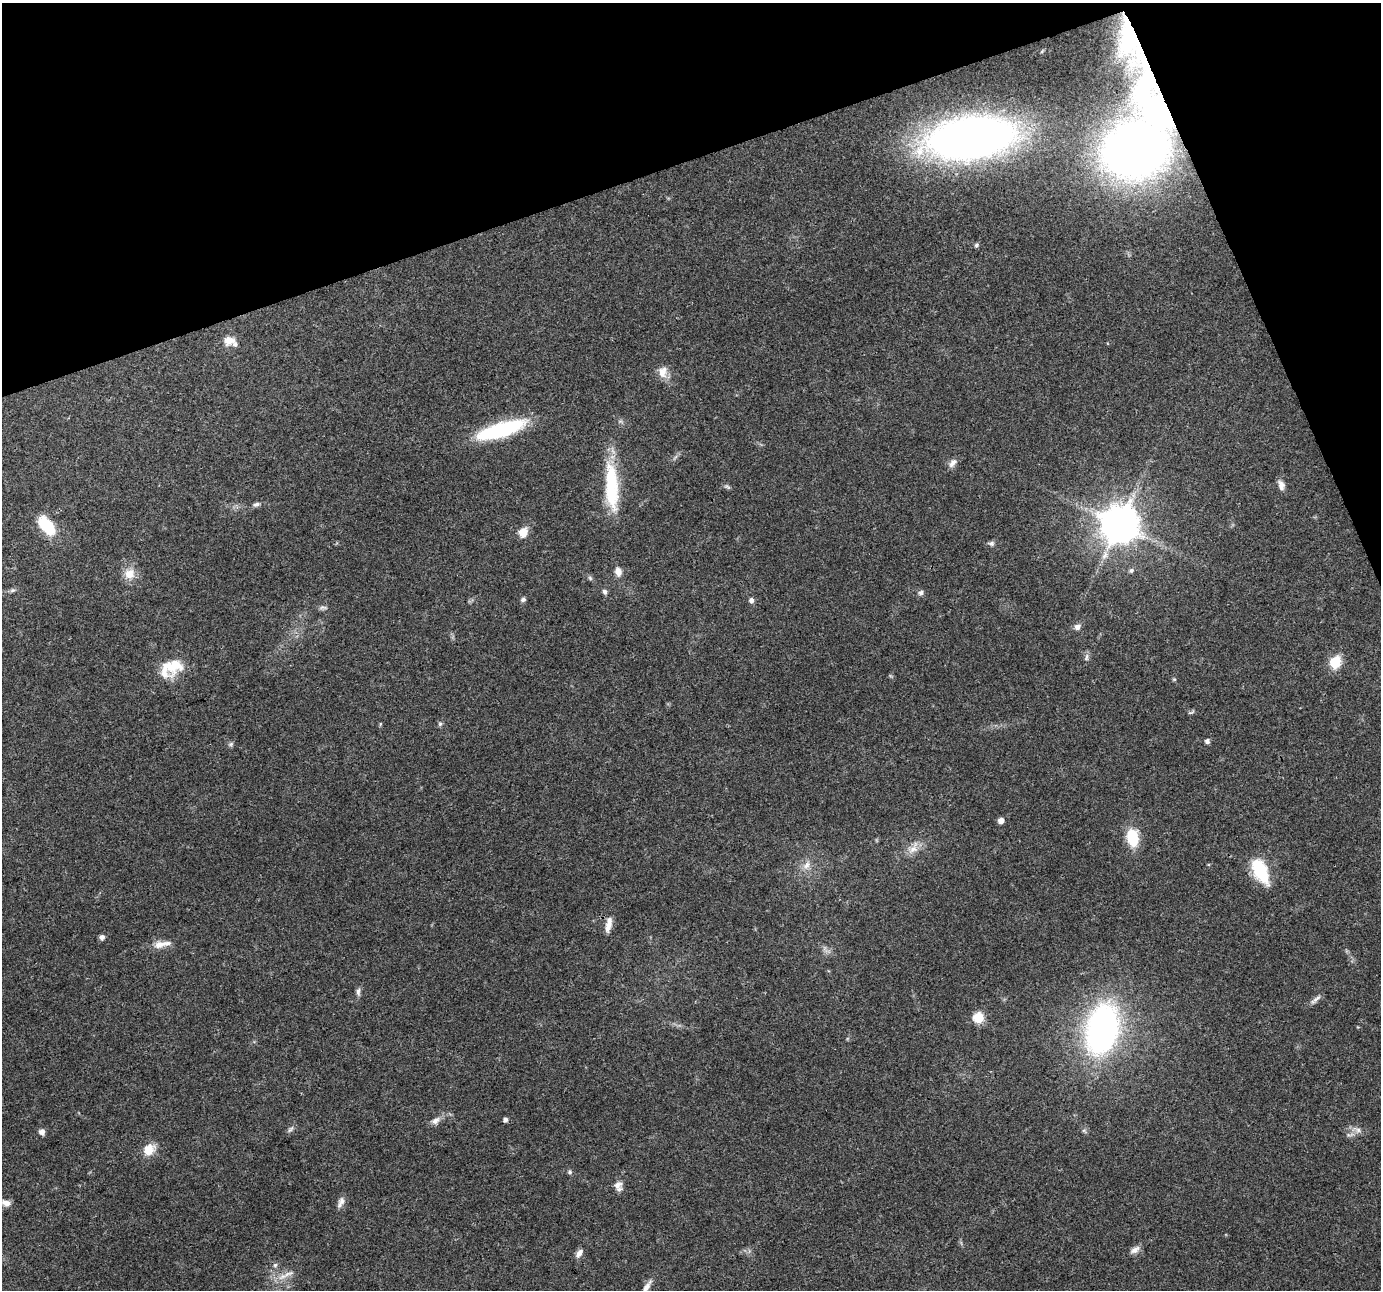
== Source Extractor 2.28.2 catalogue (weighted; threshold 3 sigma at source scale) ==
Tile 3 of 4 x 4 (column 3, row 1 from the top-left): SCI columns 2758-4136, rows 3940-5227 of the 5516 x 5358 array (HDU 1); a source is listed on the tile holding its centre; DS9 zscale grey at full resolution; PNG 1383 x 1292 px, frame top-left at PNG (2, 3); no overlay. Shown black and unused: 17% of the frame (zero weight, under 3 of 4 exposures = <1% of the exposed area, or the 3 px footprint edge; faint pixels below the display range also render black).
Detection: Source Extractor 2.28.2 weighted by HDU 2 'WHT'; one run over the whole footprint, this tile lists its part. Background 0.102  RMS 0.0055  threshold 0.025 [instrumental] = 3 sigma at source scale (4.5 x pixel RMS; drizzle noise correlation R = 1.50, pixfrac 1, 0.0396/0.0396 arcsec/px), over >= 5 px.
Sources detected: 63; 2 inside a brighter listed object's ellipse — not listed separately; the other 61 listed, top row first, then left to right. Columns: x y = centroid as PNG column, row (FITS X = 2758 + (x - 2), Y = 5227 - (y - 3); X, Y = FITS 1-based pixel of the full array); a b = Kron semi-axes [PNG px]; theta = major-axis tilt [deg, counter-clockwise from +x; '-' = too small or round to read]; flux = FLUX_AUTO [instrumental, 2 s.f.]
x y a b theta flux
971 138 59 28 8 510
1136 142 91 41 85 580
976 245 6 5 - 1
229 340 15 12 6 5.5
663 372 15 11 80 5.5
501 430 51 14 17 54
952 463 13 8 53 2.8
1281 485 13 8 -70 3.2
611 486 59 15 -86 36
727 487 9 4 -19 1.2
256 504 9 5 17 1.7
1119 524 11 10 - 1700
47 526 25 12 -53 20
523 533 8 7 - 8.7
991 543 8 6 4 1.5
1131 570 6 5 - 1.3
618 572 12 8 -76 3.9
129 574 13 11 42 7.6
590 578 7 4 -46 1
12 590 8 5 19 1.2
605 592 6 5 - 1.6
921 593 7 6 - 1.5
523 600 6 5 - 1.4
751 600 6 6 - 1.9
323 607 13 5 -2 1.5
1077 627 7 7 - 2.9
1086 657 12 4 89 1.5
1335 662 7 6 - 45
173 666 25 19 8 17
1174 679 5 5 - 0.66
1192 712 11 2 31 0.71
440 724 7 5 69 1
1207 741 6 5 - 1.7
231 744 7 6 - 1.2
1001 821 5 4 - 4.3
1132 838 16 10 -81 22
913 849 16 10 40 5.7
806 865 13 8 61 4.1
1260 870 27 13 -64 28
608 924 22 7 79 4.7
102 937 5 5 - 2.4
160 944 19 10 12 5.7
358 992 12 5 -88 1.9
1316 999 19 5 37 2.4
978 1018 11 10 - 11
1102 1029 39 23 76 200
505 1119 5 5 - 1.5
435 1121 12 8 36 3.1
291 1129 11 5 46 1.5
1357 1130 16 7 -21 3.4
42 1132 7 7 - 2.4
149 1150 16 13 51 7.7
570 1172 6 6 - 1.1
617 1185 12 9 27 3.4
341 1202 15 7 69 3
6 1203 11 7 -21 3.3
1135 1250 14 7 29 3
579 1253 12 7 56 2.9
275 1265 6 6 - 1.2
288 1274 22 6 23 4.5
646 1288 23 6 62 4.3
Overlapping masked pixels (flux is a lower limit): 1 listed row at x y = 1136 142
Isophote crosses this tile's border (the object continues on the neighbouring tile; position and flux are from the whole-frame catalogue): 1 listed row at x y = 646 1288